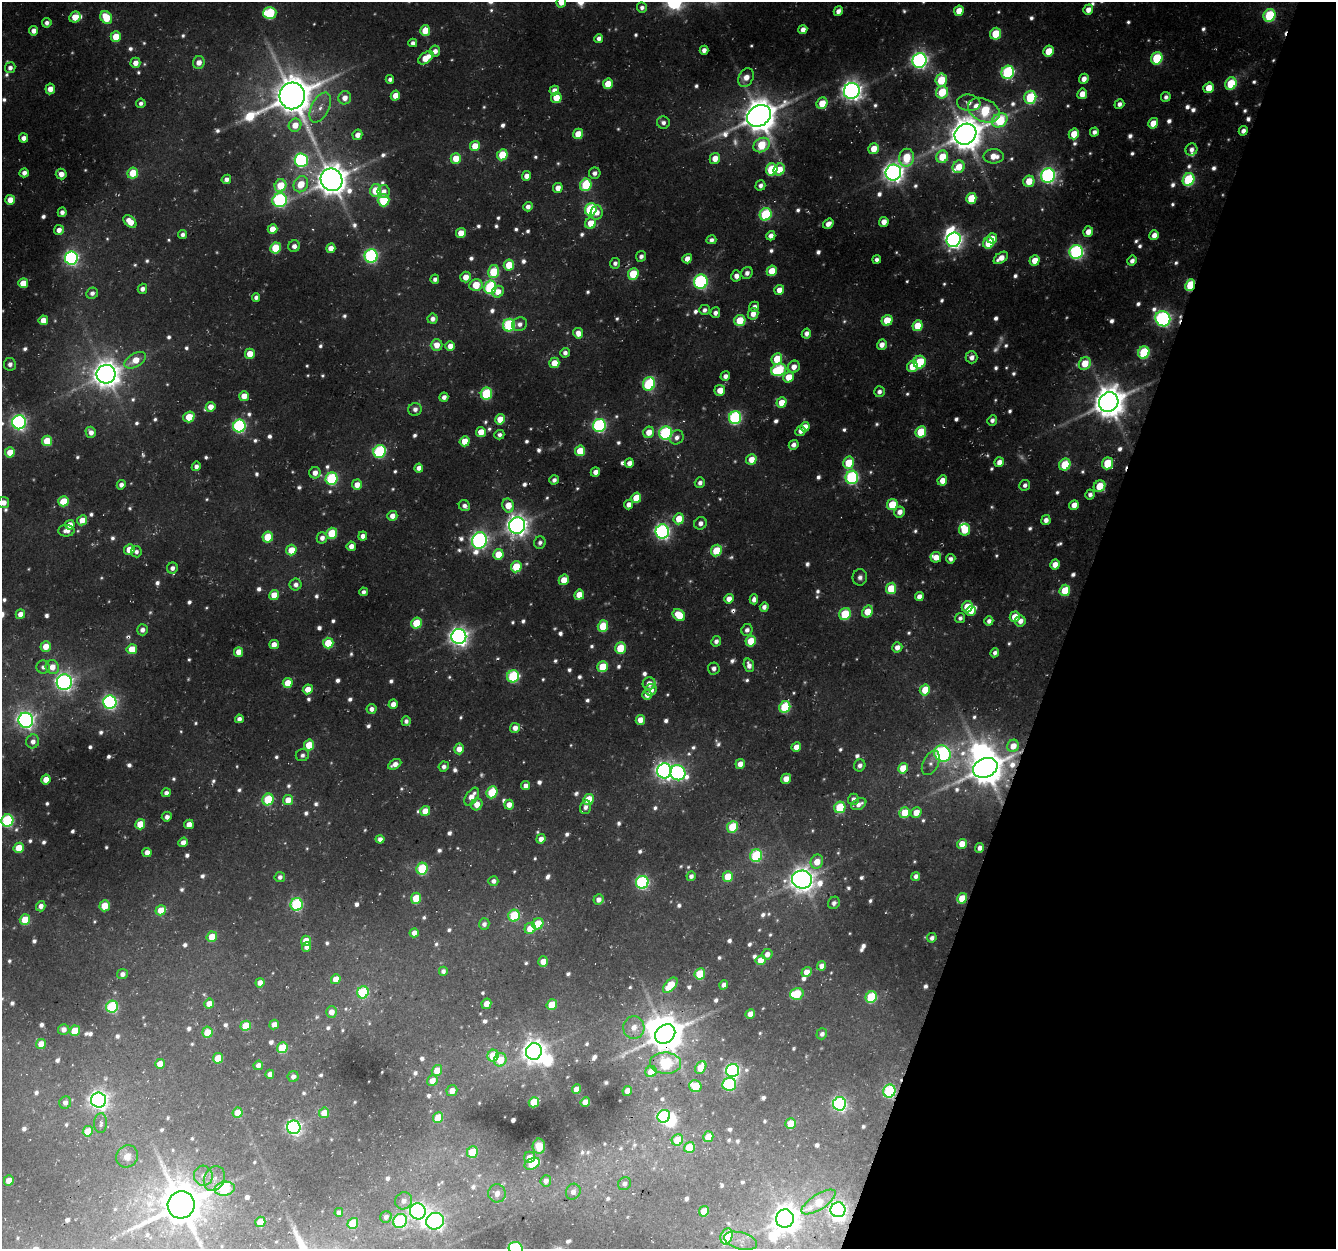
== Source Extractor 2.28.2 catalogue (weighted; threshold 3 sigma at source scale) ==
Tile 8 of 4 x 4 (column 4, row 2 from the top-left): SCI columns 4035-5368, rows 2821-4067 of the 5393 x 5592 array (HDU 1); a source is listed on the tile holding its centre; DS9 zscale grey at full resolution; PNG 1338 x 1251 px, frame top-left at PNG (2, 2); each listed source drawn as its Kron ellipse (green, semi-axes under 4 px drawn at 4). Shown black and unused: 20% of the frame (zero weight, under 3 of 4 exposures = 4% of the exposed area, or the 3 px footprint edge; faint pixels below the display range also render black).
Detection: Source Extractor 2.28.2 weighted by HDU 2 'WHT'; one run over the whole footprint, this tile lists its part. Background 0.023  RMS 0.0041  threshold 0.0183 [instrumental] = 3 sigma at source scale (4.5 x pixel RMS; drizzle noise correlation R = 1.50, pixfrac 1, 0.0396/0.0396 arcsec/px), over >= 5 px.
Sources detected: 967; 71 too faint to see at this stretch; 7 inside a brighter object's white glare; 6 cosmic-ray / hot-pixel residue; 1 long thin detection or spike segment (spike, bleed or trail) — neither listed nor drawn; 14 inside a brighter listed object's ellipse — not listed separately; of the other 868, all 500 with FLUX_AUTO >= 1.98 (the completeness limit of this list) listed and drawn (368 fainter detections not listed), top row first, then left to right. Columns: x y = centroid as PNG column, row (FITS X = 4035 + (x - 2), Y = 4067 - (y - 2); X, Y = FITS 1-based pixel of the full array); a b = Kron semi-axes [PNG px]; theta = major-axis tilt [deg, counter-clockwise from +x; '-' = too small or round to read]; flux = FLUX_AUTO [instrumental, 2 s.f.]
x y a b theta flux
561 2 5 4 - 6.3
642 7 5 5 - 2
1088 10 5 4 - 4.3
838 11 5 4 - 3.1
959 11 5 4 - 7.4
270 13 6 6 - 40
1269 15 6 6 - 41
75 17 6 5 - 9.5
106 18 7 5 -60 18
47 23 5 4 - 2.3
425 30 5 5 - 13
803 30 4 4 - 3.8
34 31 4 4 - 3.9
996 34 6 5 - 20
116 37 5 5 - 12
599 38 4 4 - 2.5
413 43 4 4 - 2.3
704 50 4 4 - 3
435 51 5 5 - 3.3
1048 51 5 5 - 12
426 58 9 5 37 9.6
1157 58 6 5 - 33
920 60 7 7 - 200
199 62 6 6 - 5.6
135 63 5 5 - 5
10 68 5 5 - 2.7
1008 72 7 6 - 72
746 78 9 7 62 5.7
390 79 4 4 - 2
1084 79 5 4 - 4.2
941 80 6 5 - 19
608 84 5 5 - 12
1231 84 6 5 - 26
1209 88 5 5 - 10
50 89 5 5 - 5.1
554 90 5 4 - 4
852 91 8 8 - 370
942 92 6 6 - 19
1082 94 5 4 - 7.6
292 96 13 12 - 1700
395 96 5 4 - 7.2
1030 97 7 6 - 35
1166 97 5 4 - 2
345 98 6 6 - 5
556 98 5 5 - 9.6
141 103 5 4 - 2
822 103 6 5 - 11
969 103 12 8 -6 3.2
1119 104 5 4 - 2.6
320 107 16 9 62 5.3
984 110 17 11 -25 43
759 116 13 10 33 1300
1000 120 8 6 35 33
663 123 6 6 - 2.3
1153 123 5 5 - 8.9
295 125 7 6 - 7.8
1243 131 5 4 - 2.9
1094 132 4 4 - 2.5
578 134 5 5 - 10
965 134 11 10 - 1300
1074 134 5 5 - 11
357 135 5 5 - 4.4
24 138 5 4 - 3.5
762 145 8 7 - 24
475 146 5 5 - 9.8
874 149 5 5 - 9.4
1191 149 6 6 - 2.8
502 155 6 5 - 22
994 156 10 7 -1 7.9
942 157 6 5 - 13
456 158 5 5 - 11
715 158 5 5 - 6.9
907 158 9 7 80 22
301 160 7 6 - 91
959 167 6 6 - 9.6
772 170 6 5 - 33
779 170 6 5 - 8.9
24 173 4 4 - 3.2
133 173 6 5 - 15
595 173 6 5 - 2.4
893 173 8 7 - 370
61 174 5 5 - 4.6
526 176 5 4 - 4.1
1048 176 7 7 - 150
226 179 5 4 - 2.9
332 180 11 10 - 1100
1189 180 6 5 - 50
1029 181 6 5 - 11
301 184 8 6 64 12
586 185 6 5 - 35
760 185 5 5 - 2.3
280 186 6 5 - 18
558 188 5 5 - 4.9
375 190 6 5 - 16
384 191 6 6 - 3.5
971 198 5 5 - 20
10 200 5 5 - 8.2
280 200 7 7 - 99
384 200 6 6 - 31
528 207 5 4 - 2.7
591 209 6 5 - 46
62 212 5 4 - 2.1
597 212 7 6 - 4.5
766 214 6 5 - 46
130 221 7 5 -44 8.3
884 222 5 4 - 5.1
591 223 6 5 - 11
828 224 6 4 36 3.7
272 229 5 4 - 8.1
59 230 5 5 - 3.7
1088 232 5 5 - 5.3
461 233 5 5 - 8.3
183 235 4 4 - 2.3
1154 235 5 4 - 4.6
771 236 5 4 - 3.5
992 238 5 5 - 6.2
711 240 5 4 - 2.2
954 240 7 7 - 220
988 243 6 5 - 16
294 246 6 5 - 2.8
275 248 5 5 - 23
331 248 5 4 - 5.6
1076 252 7 6 - 120
371 256 7 6 - 100
641 256 5 5 - 2.2
71 258 6 6 - 140
1001 258 8 5 36 6
687 259 5 4 - 4.4
877 260 4 4 - 2.2
1034 260 5 5 - 8.1
1132 261 5 4 - 2.9
615 263 5 5 - 2.1
509 265 5 5 - 15
772 271 5 5 - 10
493 272 6 5 - 25
747 273 6 5 - 2.7
633 274 6 5 - 23
736 276 5 5 - 3.2
466 277 5 5 - 6.3
435 279 4 4 - 2.3
701 282 7 7 - 98
23 283 5 5 - 11
476 285 6 6 - 13
1190 285 6 4 65 32
490 287 7 6 - 64
142 289 5 4 - 2.8
779 290 5 4 - 5.7
498 292 6 5 - 6
92 293 6 5 - 2.4
256 297 4 4 - 2.2
754 307 5 5 - 2.1
704 310 5 5 - 2.2
715 313 5 5 - 2.4
753 314 6 5 - 4.7
432 319 5 5 - 3
1163 319 8 7 - 180
43 320 5 4 - 6.5
887 320 6 5 - 13
740 321 6 5 - 19
520 324 8 6 18 2.8
509 325 6 6 - 57
917 326 5 5 - 14
578 333 5 5 - 5.5
806 333 5 4 - 2.8
437 345 6 6 - 6.8
882 345 5 4 - 4.3
450 346 5 4 - 5.3
1144 352 6 5 - 40
565 353 5 4 - 2.6
250 354 5 5 - 8.6
972 357 6 6 - 3.5
777 359 6 5 - 16
135 360 12 6 30 9.9
920 362 6 6 - 28
554 363 5 5 - 9.2
1085 363 7 5 54 13
10 364 6 6 - 2.2
912 366 6 5 - 12
794 367 6 6 - 5
779 370 8 6 22 39
106 374 9 9 - 720
725 376 5 4 - 2.8
789 377 5 5 - 11
649 384 7 6 - 59
720 390 5 5 - 7.1
879 392 5 5 - 2.6
486 394 6 5 - 43
244 396 5 5 - 7.3
444 397 4 4 - 2.8
782 402 5 5 - 9.7
1109 402 10 9 - 1100
211 407 5 4 - 5.8
415 409 7 6 - 2.6
189 417 6 5 - 14
735 418 6 6 - 85
500 419 5 5 - 8.9
992 420 5 4 - 2.3
19 422 7 7 - 160
599 425 6 6 - 100
239 426 6 6 - 98
805 427 5 4 - 5.4
800 431 5 4 - 2.7
91 432 6 5 - 3.8
481 432 5 5 - 9.1
649 432 6 5 - 7.7
921 432 6 5 - 24
666 433 6 6 - 83
499 435 5 5 - 2
677 437 7 6 - 2.8
47 441 5 5 - 16
465 441 5 5 - 10
794 445 5 4 - 3.1
380 451 6 6 - 65
580 451 5 5 - 14
10 452 5 5 - 10
751 459 5 5 - 7.4
999 462 5 4 - 4.5
629 463 5 4 - 3.9
849 463 6 5 - 18
1108 463 6 5 - 22
1065 465 6 5 - 23
196 466 5 4 - 2.6
419 468 4 4 - 3
595 472 5 4 - 3.1
315 473 6 5 - 4.7
852 477 6 6 - 88
332 479 6 6 - 56
554 480 5 4 - 2.6
942 480 5 4 - 6.4
700 483 5 5 - 2.5
121 485 4 4 - 2.9
357 485 5 5 - 6.2
1025 485 5 5 - 2.2
1100 486 6 5 - 16
1090 495 5 4 - 2.5
636 498 5 5 - 14
64 501 5 5 - 15
3 503 6 5 - 4.8
629 504 5 4 - 4
892 504 6 5 - 18
508 505 7 5 -75 9.4
1074 505 5 4 - 5.5
464 506 6 5 - 2.6
900 512 5 5 - 4.4
392 516 5 5 - 4.8
679 519 5 5 - 11
82 520 5 5 - 6.8
1046 520 5 4 - 3.3
700 523 6 6 - 2.6
70 525 5 4 - 5.7
517 526 8 8 - 410
965 530 6 5 - 18
66 531 8 5 0 3
662 532 7 6 - 170
332 533 6 5 - 25
363 536 4 4 - 3.4
268 537 5 5 - 19
322 538 6 5 - 3.2
479 540 8 7 - 200
540 543 6 5 - 2
351 546 4 4 - 4.6
129 550 5 5 - 9.9
291 550 5 5 - 10
716 550 6 5 - 17
136 552 5 5 - 2.1
498 554 5 5 - 12
936 557 5 5 - 5.8
951 559 5 4 - 2.4
1055 564 5 4 - 5.3
516 567 6 5 - 18
172 568 6 5 - 2.7
860 577 8 7 - 2.3
564 580 5 5 - 9.6
296 585 6 6 - 3
891 588 6 5 - 18
1065 590 6 5 - 16
363 592 4 4 - 2
274 595 5 5 - 9.1
579 595 5 5 - 9.1
919 597 4 4 - 4
729 599 5 4 - 4.8
754 599 5 4 - 3.1
764 607 5 4 - 2.8
967 607 6 5 - 14
971 611 5 4 - 4.2
867 612 6 5 - 11
20 614 5 4 - 5
845 614 6 5 - 26
679 615 7 5 -44 16
1015 617 5 5 - 8.2
960 618 5 5 - 2.1
989 621 5 4 - 2.8
1020 621 5 5 - 3.9
416 623 5 5 - 21
603 626 6 5 - 21
142 630 5 5 - 2.9
747 630 6 5 - 2.6
459 637 7 7 - 320
716 641 5 5 - 2.6
751 641 5 5 - 15
328 643 5 5 - 18
274 644 5 4 - 5.3
46 646 5 5 - 8.9
897 647 5 5 - 4.3
620 648 6 5 - 22
132 649 5 5 - 13
239 652 5 4 - 6.6
995 653 5 4 - 2
749 665 7 5 -73 3.5
43 667 6 6 - 2.2
52 667 7 6 - 6.9
603 667 5 5 - 19
714 668 6 6 - 2.4
513 676 6 6 - 53
64 682 8 7 - 250
288 683 5 5 - 9.3
649 683 6 6 - 4.3
308 689 5 4 - 7.4
651 690 6 5 - 4.6
925 690 5 5 - 13
647 695 5 5 - 4.3
110 702 6 6 - 140
393 704 5 4 - 4.5
785 707 6 5 - 38
371 709 5 5 - 3.1
239 719 4 4 - 3.1
26 720 7 7 - 240
640 720 5 4 - 6.7
406 721 5 4 - 2.3
515 728 5 5 - 4.6
33 741 7 6 - 3.3
309 745 5 5 - 17
1013 746 6 6 - 6.8
796 747 5 4 - 5.6
459 749 5 5 - 5.7
942 754 9 7 -36 130
302 755 6 6 - 2
931 763 13 7 63 2.5
395 764 7 4 28 4.2
740 764 5 4 - 4.7
860 765 6 5 - 2.2
444 767 5 5 - 2.5
903 768 5 5 - 11
985 768 12 9 24 1300
664 771 7 7 - 250
678 773 8 7 - 110
46 779 5 4 - 7.7
786 779 5 4 - 6.8
525 786 4 4 - 3
492 792 6 5 - 28
166 793 4 4 - 2.5
472 797 10 5 56 6.7
268 799 6 5 - 31
589 799 5 5 - 19
853 799 5 5 - 2.4
288 800 5 5 - 8.1
477 804 6 5 - 6.1
859 804 8 5 28 3.3
509 805 5 5 - 5.2
585 807 7 5 71 2.4
840 807 6 5 - 30
425 811 5 5 - 9.7
916 812 6 5 - 6.9
905 813 5 5 - 15
167 817 5 5 - 2.6
7 821 6 6 - 73
140 824 5 5 - 14
189 824 5 4 - 5.9
732 827 6 5 - 27
380 839 4 4 - 2.9
541 839 5 4 - 3.9
183 842 5 4 - 3.8
962 844 5 4 - 7.7
19 848 5 5 - 14
980 848 5 4 - 2.9
147 852 4 4 - 4.4
756 856 6 6 - 46
817 862 7 6 - 9
422 869 6 5 - 36
691 876 5 4 - 2.4
728 876 5 5 - 12
916 876 4 4 - 2.7
280 877 5 5 - 2.1
802 880 10 9 - 590
493 881 5 5 - 2.6
642 882 6 6 - 90
416 898 5 5 - 16
962 898 5 5 - 14
598 900 5 5 - 3.6
834 903 6 5 - 2
297 904 6 6 - 63
41 906 5 4 - 3.6
105 906 5 5 - 13
161 910 5 5 - 11
514 916 6 5 - 33
25 920 5 5 - 16
484 924 6 5 - 2.3
538 924 6 5 - 15
530 928 6 5 - 9.5
414 933 4 4 - 3.8
212 937 5 5 - 13
932 938 5 4 - 2.3
306 941 5 4 - 7.6
306 947 5 4 - 2.5
767 954 5 5 - 4
761 960 5 4 - 7.2
543 962 5 4 - 6.7
821 966 4 4 - 3.5
443 971 4 4 - 2.2
806 972 5 4 - 6
122 974 5 5 - 2.1
700 974 6 5 - 23
336 979 5 4 - 7.3
260 983 5 4 - 3.9
670 985 9 5 48 17
724 985 5 4 - 2.9
363 992 6 5 - 44
797 994 7 5 16 23
871 997 6 5 - 38
209 1004 5 5 - 6.7
486 1004 5 4 - 4.6
552 1005 5 5 - 16
112 1007 6 6 - 54
331 1012 6 5 - 4.8
750 1014 5 4 - 4.9
274 1024 5 4 - 3.8
246 1026 5 5 - 18
634 1027 11 10 - 5.3
64 1029 5 5 - 3.2
75 1031 5 5 - 16
207 1032 5 5 - 14
665 1034 11 8 39 1300
822 1034 5 5 - 2.2
41 1044 5 5 - 8.5
282 1048 5 5 - 25
534 1051 8 8 - 460
493 1056 6 5 - 15
218 1058 5 5 - 13
500 1060 7 6 - 12
666 1063 15 10 -2 52
160 1064 5 4 - 5.7
258 1065 5 4 - 3.6
701 1067 7 5 61 11
437 1070 5 5 - 8.7
733 1071 7 6 - 100
651 1072 6 5 - 10
270 1074 4 4 - 3.1
293 1077 5 5 - 2.6
432 1081 5 5 - 5.5
729 1084 7 6 - 53
695 1086 6 6 - 15
577 1089 5 4 - 5.8
452 1091 6 5 - 4.6
627 1091 5 4 - 4.5
889 1091 6 6 - 64
99 1100 7 7 - 280
65 1102 6 6 - 3.2
534 1102 5 5 - 19
585 1102 5 4 - 5.2
839 1104 7 6 - 110
238 1113 5 5 - 12
324 1113 5 5 - 7.8
664 1116 7 6 - 68
438 1117 5 5 - 11
101 1123 10 6 87 2.5
791 1124 5 5 - 15
294 1127 7 6 - 140
88 1131 5 5 - 13
708 1137 5 5 - 8.5
677 1140 6 5 - 13
539 1146 7 6 - 6.1
689 1147 6 5 - 17
472 1152 6 5 - 19
127 1156 11 10 - 4.8
529 1157 5 5 - 4.4
532 1164 8 5 26 21
203 1176 10 9 - 3.2
214 1179 13 10 65 4
9 1180 5 5 - 5.9
546 1181 6 5 - 2.9
624 1184 7 6 - 2.4
225 1189 10 7 10 32
573 1192 8 7 - 3.1
497 1193 9 8 - 4
403 1201 9 8 - 3.3
819 1202 20 7 32 14
181 1205 14 13 - 1800
838 1210 7 7 - 150
418 1211 8 7 - 200
704 1211 5 5 - 13
339 1212 5 4 - 2.3
386 1217 6 5 - 2.4
785 1219 9 9 - 650
400 1221 7 6 - 59
435 1221 9 8 - 170
260 1222 5 5 - 9.3
353 1223 5 5 - 18
727 1236 8 5 71 23
741 1241 17 8 -14 4.4
516 1248 7 6 - 73
Overlapping masked pixels (flux is a lower limit): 11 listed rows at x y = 292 96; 1000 120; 1190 285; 554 363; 903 768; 985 768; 962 898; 665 1034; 666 1063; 651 1072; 889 1091
Isophote crosses this tile's border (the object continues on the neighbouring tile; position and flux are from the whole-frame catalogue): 4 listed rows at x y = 561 2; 3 503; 7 821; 516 1248